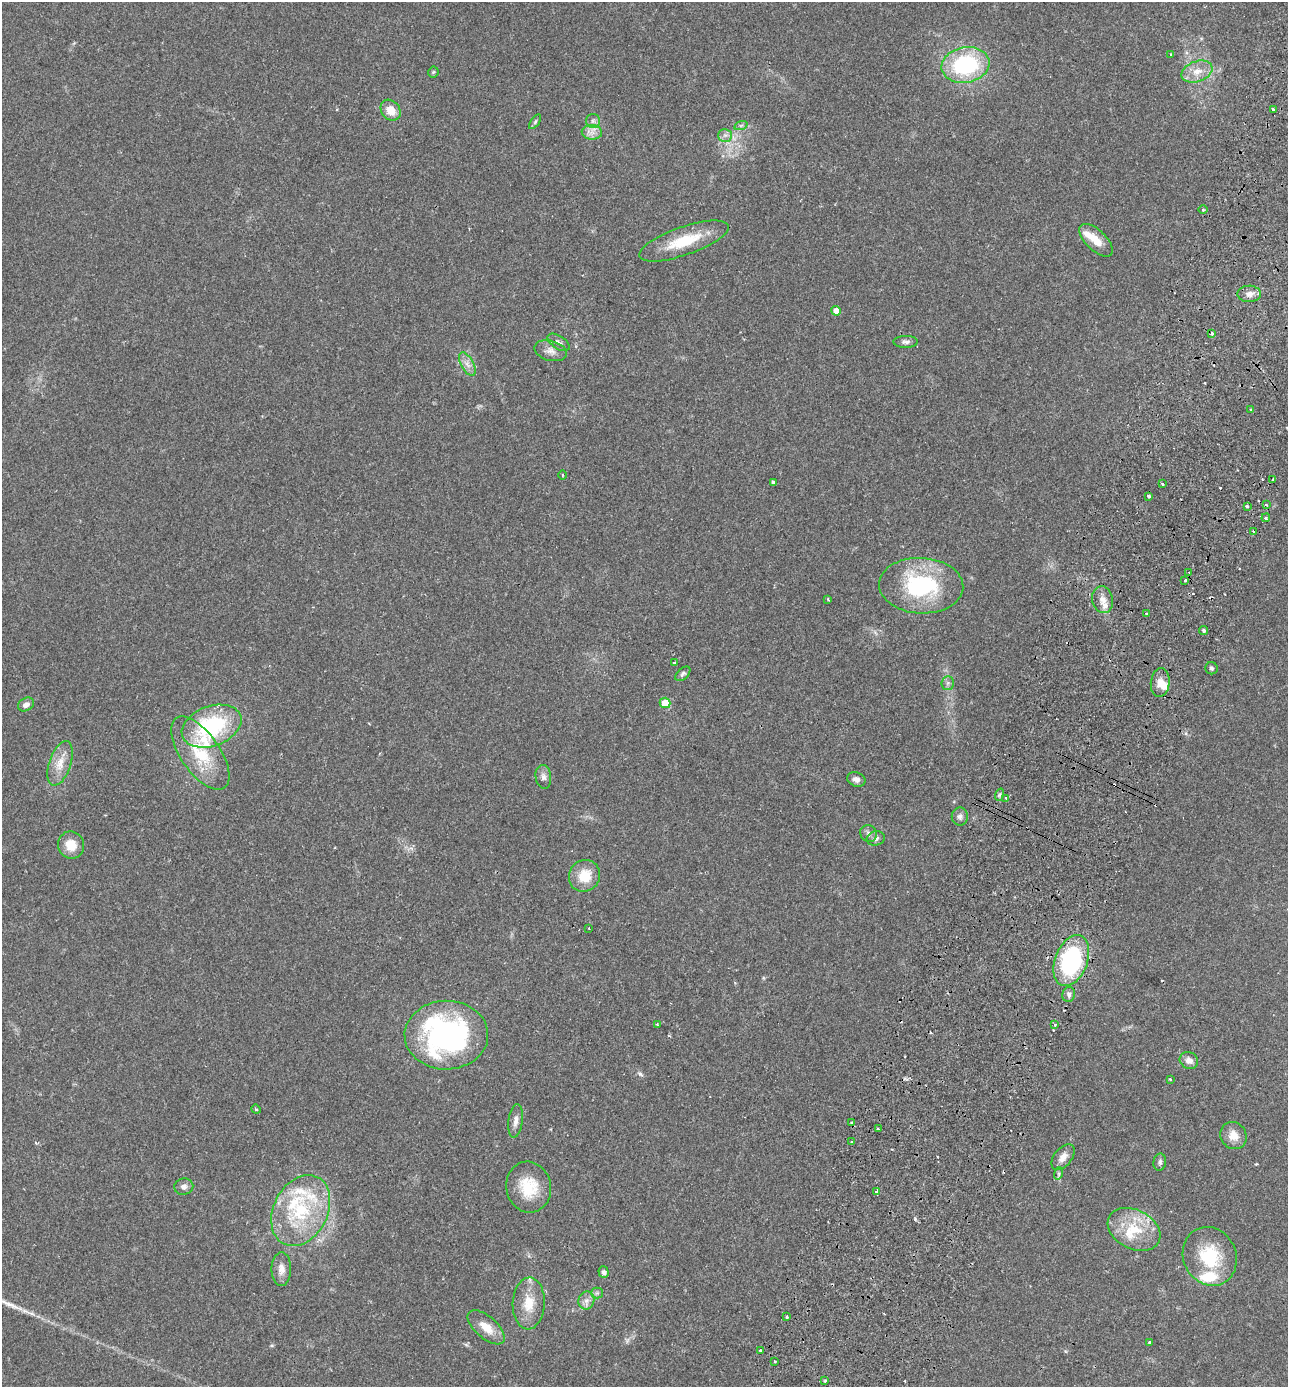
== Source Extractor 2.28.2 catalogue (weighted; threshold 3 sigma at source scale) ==
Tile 10 of 4 x 4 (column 2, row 3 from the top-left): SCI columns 1481-2766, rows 1415-2799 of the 5665 x 5596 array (HDU 1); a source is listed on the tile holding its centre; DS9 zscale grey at full resolution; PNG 1290 x 1389 px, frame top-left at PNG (2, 2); each listed source drawn as its Kron ellipse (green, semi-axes under 4 px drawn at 4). Shown black and unused: <1% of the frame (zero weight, under 2 of 3 exposures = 3% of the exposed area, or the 3 px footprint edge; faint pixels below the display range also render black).
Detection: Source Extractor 2.28.2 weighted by HDU 2 'WHT'; one run over the whole footprint, this tile lists its part. Background 0.12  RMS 0.0084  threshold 0.0378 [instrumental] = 3 sigma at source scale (4.5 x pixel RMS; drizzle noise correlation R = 1.50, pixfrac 1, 0.05/0.05 arcsec/px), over >= 5 px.
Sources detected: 111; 11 cosmic-ray / hot-pixel residue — neither listed nor drawn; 9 inside a brighter listed object's ellipse — not listed separately; the other 91 listed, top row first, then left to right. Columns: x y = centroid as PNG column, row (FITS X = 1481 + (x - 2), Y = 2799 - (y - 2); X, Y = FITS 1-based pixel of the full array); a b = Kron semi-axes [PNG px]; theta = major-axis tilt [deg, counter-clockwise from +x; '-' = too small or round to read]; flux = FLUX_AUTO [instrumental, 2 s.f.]
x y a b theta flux
1171 55 3 2 - 0.65
965 65 24 17 11 82
433 72 5 5 - 1.2
1197 72 16 10 19 10
1273 109 3 3 - 1.9
391 110 11 9 -50 11
593 121 7 7 - 2.6
535 122 8 4 55 1.5
741 125 7 4 19 1.5
592 132 10 7 -3 5
725 135 7 6 - 2.8
1203 210 5 3 - 0.86
1096 240 21 10 -44 12
684 241 47 14 19 32
1249 294 12 8 1 5.8
836 311 5 4 - 7.1
1212 334 3 3 - 2.8
559 342 12 6 -34 3.4
906 342 12 6 -1 2.8
550 351 16 10 -14 6.2
467 364 13 6 -61 5
1251 410 3 3 - 1.1
563 475 4 3 - 0.78
1273 479 3 2 - 1.5
773 483 4 3 - 2.5
1162 484 3 2 - 1.3
1149 496 3 3 - 2.7
1266 505 3 3 - 1.2
1247 506 3 3 - 2.9
1266 518 4 3 - 1.2
1254 532 3 2 - 1.6
1189 572 3 3 - 0.97
1185 580 3 3 - 1.3
921 586 42 28 -3 84
828 600 4 3 - 0.77
1103 600 13 10 -76 7.6
1147 614 3 2 - 1.9
1203 630 4 4 - 1.7
674 663 4 3 - 1.3
1211 668 6 6 - 1.8
683 674 9 5 43 2
948 683 6 6 - 2.1
1160 683 14 9 83 7.1
665 703 5 5 - 16
26 704 8 6 31 3.8
212 726 31 20 20 78
200 753 42 19 -55 40
60 763 23 11 71 13
543 777 12 7 -81 3.8
856 779 9 7 -20 3.7
999 795 6 4 71 1.4
1006 798 3 3 - 1.9
960 816 9 8 - 3.2
868 834 9 8 - 3
876 838 9 7 15 3.1
71 845 14 13 - 13
584 876 16 15 - 18
589 928 4 2 - 0.68
1071 960 26 16 69 110
1069 994 7 6 - 2.4
657 1025 3 3 - 2.5
1055 1025 4 3 - 1.6
446 1035 42 34 1 200
1189 1060 9 8 - 4.9
1170 1079 3 3 - 1.4
256 1109 5 4 - 1.3
516 1121 17 7 82 5.2
851 1122 3 2 - 0.97
878 1129 3 3 - 1.6
1233 1135 14 12 -52 8.8
852 1142 3 3 - 1.1
1063 1157 15 9 51 6.5
1160 1162 8 6 82 2.4
1059 1173 6 4 72 1.5
184 1187 9 8 - 3.6
529 1187 25 22 -77 27
877 1192 3 3 - 4.6
301 1211 37 27 63 63
1134 1229 28 19 -28 30
1210 1256 30 26 -64 42
281 1269 17 10 89 6.7
604 1272 6 5 - 2.3
597 1293 5 5 - 1.6
586 1300 9 8 - 4.3
529 1303 26 16 87 19
787 1317 3 3 - 1.5
486 1327 22 11 -41 13
1150 1343 3 3 - 2.7
760 1350 3 3 - 2.1
774 1362 3 3 - 2.2
825 1381 3 2 - 1.1
Unlisted compact peaks at least as high as the median listed source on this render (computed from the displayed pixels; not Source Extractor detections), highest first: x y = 640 1074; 915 1219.